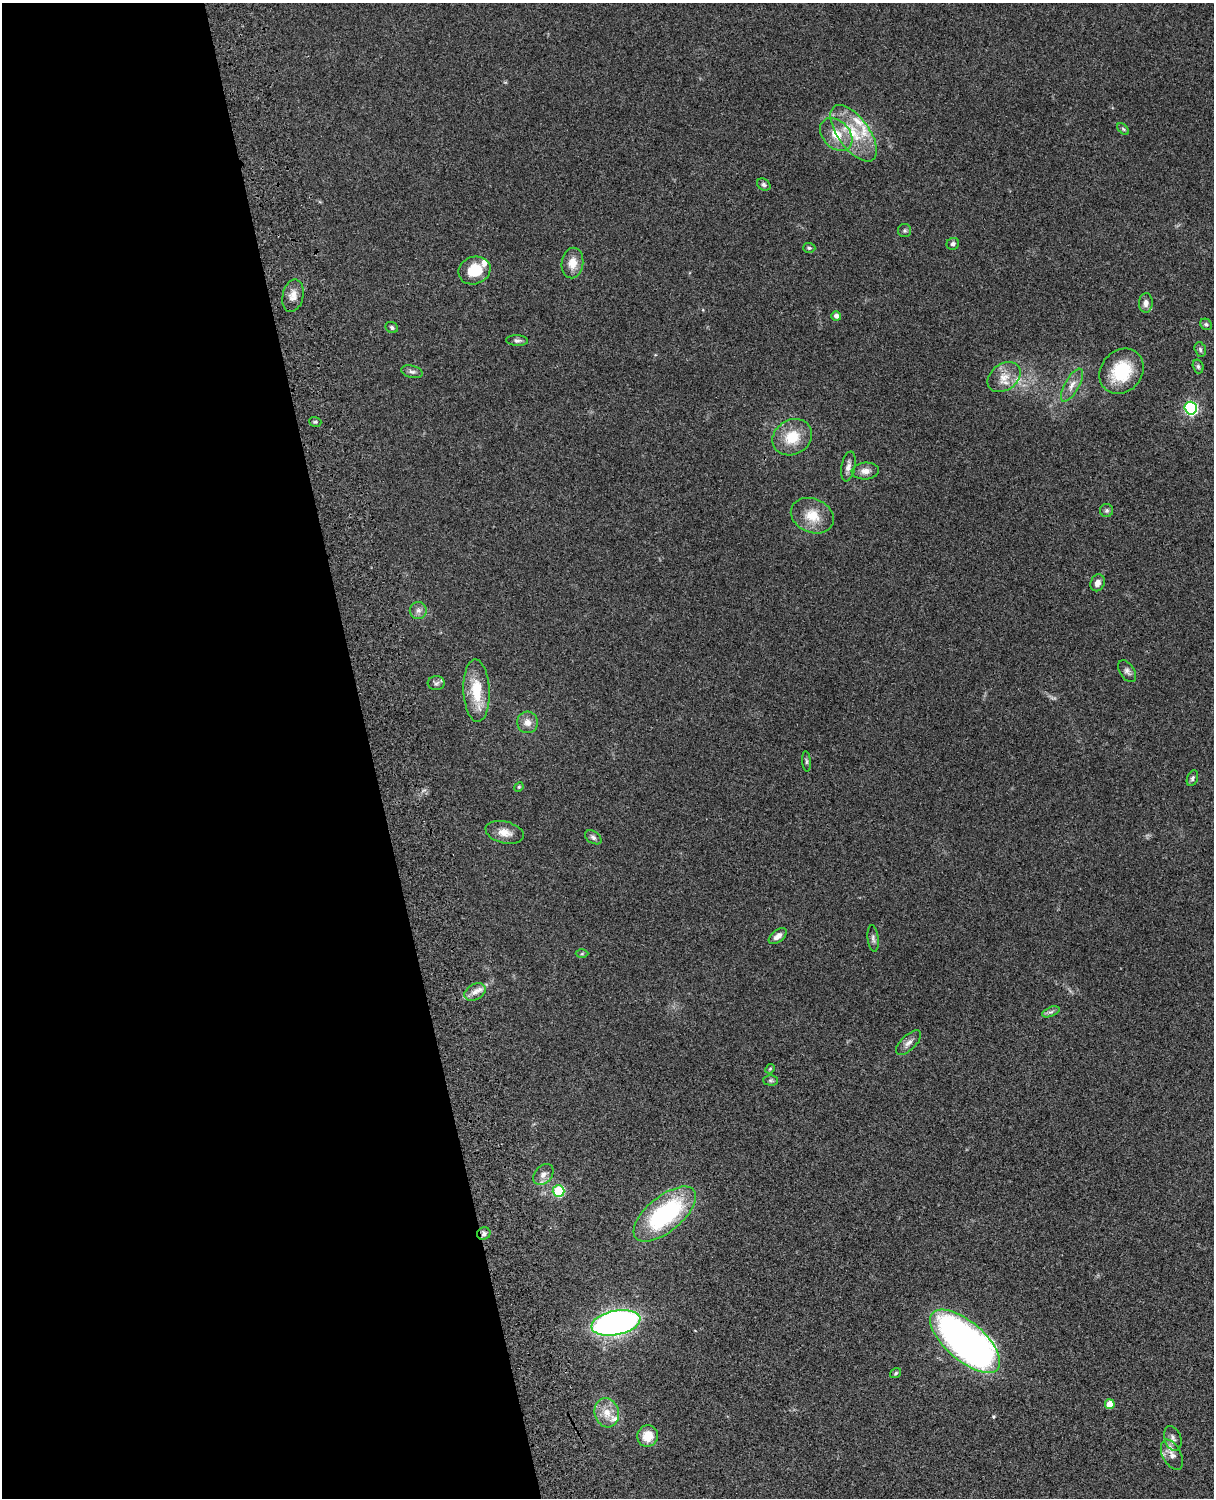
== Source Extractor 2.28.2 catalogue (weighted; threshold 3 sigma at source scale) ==
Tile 5 of 4 x 3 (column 1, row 2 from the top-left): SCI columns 121-1332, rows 1773-3268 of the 5087 x 4927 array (HDU 1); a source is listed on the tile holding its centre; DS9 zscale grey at full resolution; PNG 1216 x 1500 px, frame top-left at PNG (2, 3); each listed source drawn as its Kron ellipse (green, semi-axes under 4 px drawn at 4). Shown black and unused: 31% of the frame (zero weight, under 3 of 4 exposures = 6% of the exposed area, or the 3 px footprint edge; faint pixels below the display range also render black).
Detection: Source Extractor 2.28.2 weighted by HDU 2 'WHT'; one run over the whole footprint, this tile lists its part. Background 0.0986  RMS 0.0064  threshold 0.0289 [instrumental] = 3 sigma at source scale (4.5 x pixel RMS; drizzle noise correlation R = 1.50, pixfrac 1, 0.05/0.05 arcsec/px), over >= 5 px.
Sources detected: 64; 5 inside a brighter listed object's ellipse — not listed separately; the other 59 listed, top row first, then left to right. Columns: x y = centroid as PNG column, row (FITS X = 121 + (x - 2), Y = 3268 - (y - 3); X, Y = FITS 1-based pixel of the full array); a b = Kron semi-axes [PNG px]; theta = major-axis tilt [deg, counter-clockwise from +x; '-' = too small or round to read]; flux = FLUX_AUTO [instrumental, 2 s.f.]
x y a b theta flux
1123 129 7 4 -45 1
854 133 33 15 -54 23
836 134 19 13 -46 12
764 185 7 5 -32 1.4
905 231 7 6 - 1.3
953 244 6 6 - 1.7
809 248 6 5 - 1.1
572 263 15 10 81 7.6
474 270 16 13 20 16
293 296 16 10 78 5.6
1146 303 10 7 87 3.1
836 316 5 5 - 2.4
1206 324 6 5 - 1.3
392 327 6 5 - 1.3
517 341 11 5 -2 1.7
1200 349 7 5 -74 1.3
1198 366 7 5 -73 1.3
1121 371 24 20 49 29
412 372 11 6 -14 2
1004 377 18 13 36 8.9
1072 385 18 7 61 4.9
1191 408 6 6 - 96
315 422 6 4 -19 1
792 437 21 17 31 17
848 466 15 7 79 3.5
865 471 14 8 4 4.3
1107 510 6 6 - 1.4
812 516 22 17 -23 13
1098 583 9 7 67 3.5
418 610 8 8 - 2.8
1127 671 12 7 -57 2.3
436 683 8 7 - 1.7
477 691 31 13 -88 20
527 722 11 10 - 4.8
806 761 10 4 -86 1.2
1192 778 8 5 69 1.5
519 787 5 4 - 0.8
505 832 19 11 -13 6.6
593 837 9 6 -33 1.8
778 936 10 6 38 4
873 938 13 5 -83 1.9
582 954 6 4 2 0.72
475 992 11 8 31 4.1
1051 1012 9 4 22 1.7
908 1043 16 7 44 3.6
770 1069 5 4 - 0.67
770 1080 7 5 0 1.1
543 1175 12 8 46 3.7
559 1191 6 6 - 37
665 1214 38 17 39 81
484 1234 7 6 - 1.9
616 1323 25 12 11 260
965 1341 43 19 -41 340
896 1373 6 4 34 1.1
1110 1404 5 5 - 9.9
607 1413 15 12 -73 8.3
648 1436 11 10 - 10
1173 1438 13 8 -72 3.2
1172 1455 16 9 -63 5
Overlapping masked pixels (flux is a lower limit): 1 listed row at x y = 484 1234